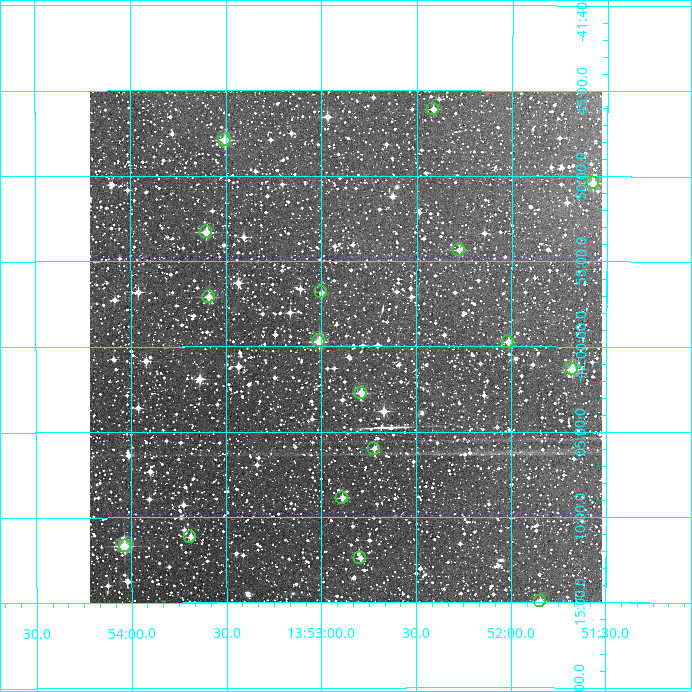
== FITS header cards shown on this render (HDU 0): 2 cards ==
NAXIS1  =                  512
NAXIS2  =                  512

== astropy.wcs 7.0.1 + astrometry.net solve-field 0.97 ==
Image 512 x 512 px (HDU 0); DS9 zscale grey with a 90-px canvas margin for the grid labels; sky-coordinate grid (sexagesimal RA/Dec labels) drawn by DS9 from the SOLVED WCS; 17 Tycho-2 reference stars matched to detected sources circled (green)
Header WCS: RA---TAN/DEC--TAN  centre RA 13:52:52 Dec -42:00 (208.22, -42.00 deg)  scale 3.52 arcsec/px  FOV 30.0' x 30.0'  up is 0 deg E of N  parity normal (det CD < 0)
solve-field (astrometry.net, Tycho-2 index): VERIFIED the header's WCS against the Tycho-2 star catalogue (17 matches, 0 conflicts) and refined it, rather than solving blind
Solved WCS: RA---TAN-SIP/DEC--TAN-SIP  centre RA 13:52:52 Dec -42:00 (208.22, -42.00 deg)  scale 3.52 arcsec/px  FOV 30.0' x 30.0'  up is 0 deg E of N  parity normal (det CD < 0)
The solver's refit moves the header's centre by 0.31 arcsec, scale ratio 0.9998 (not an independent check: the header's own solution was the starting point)
Tycho-2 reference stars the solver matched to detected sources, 17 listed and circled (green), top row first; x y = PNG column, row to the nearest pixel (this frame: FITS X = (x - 90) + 1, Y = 512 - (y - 91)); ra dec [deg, ICRS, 3 dp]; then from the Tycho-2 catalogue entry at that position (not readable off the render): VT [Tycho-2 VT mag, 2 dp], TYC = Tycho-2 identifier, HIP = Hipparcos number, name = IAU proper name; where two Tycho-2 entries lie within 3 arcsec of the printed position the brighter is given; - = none
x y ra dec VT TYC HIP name
433 109 208.103 -41.768 11.90 7798-2404-1 - -
225 140 208.377 -41.798 10.71 7798-1758-1 - -
593 183 207.894 -41.840 10.95 7798-1790-1 - -
206 232 208.400 -41.889 10.66 7798-1527-1 - -
459 250 208.069 -41.906 11.90 7798-2826-1 - -
321 292 208.250 -41.947 12.19 7798-2014-1 - -
209 297 208.398 -41.952 11.30 7798-1787-1 - -
319 341 208.253 -41.995 10.56 7798-2730-1 - -
508 342 208.004 -41.995 11.55 7798-2020-1 - -
572 369 207.920 -42.022 10.57 7798-2658-1 - -
361 393 208.197 -42.046 11.61 7798-2575-1 - -
374 449 208.181 -42.100 11.94 7798-2278-1 - -
342 498 208.222 -42.148 11.37 7798-2402-1 - -
190 537 208.422 -42.186 11.82 7798-2105-1 - -
125 546 208.509 -42.195 10.16 7798-740-1 - -
360 558 208.198 -42.206 12.34 7798-2695-1 - -
540 601 207.962 -42.249 11.63 7798-2667-1 - -